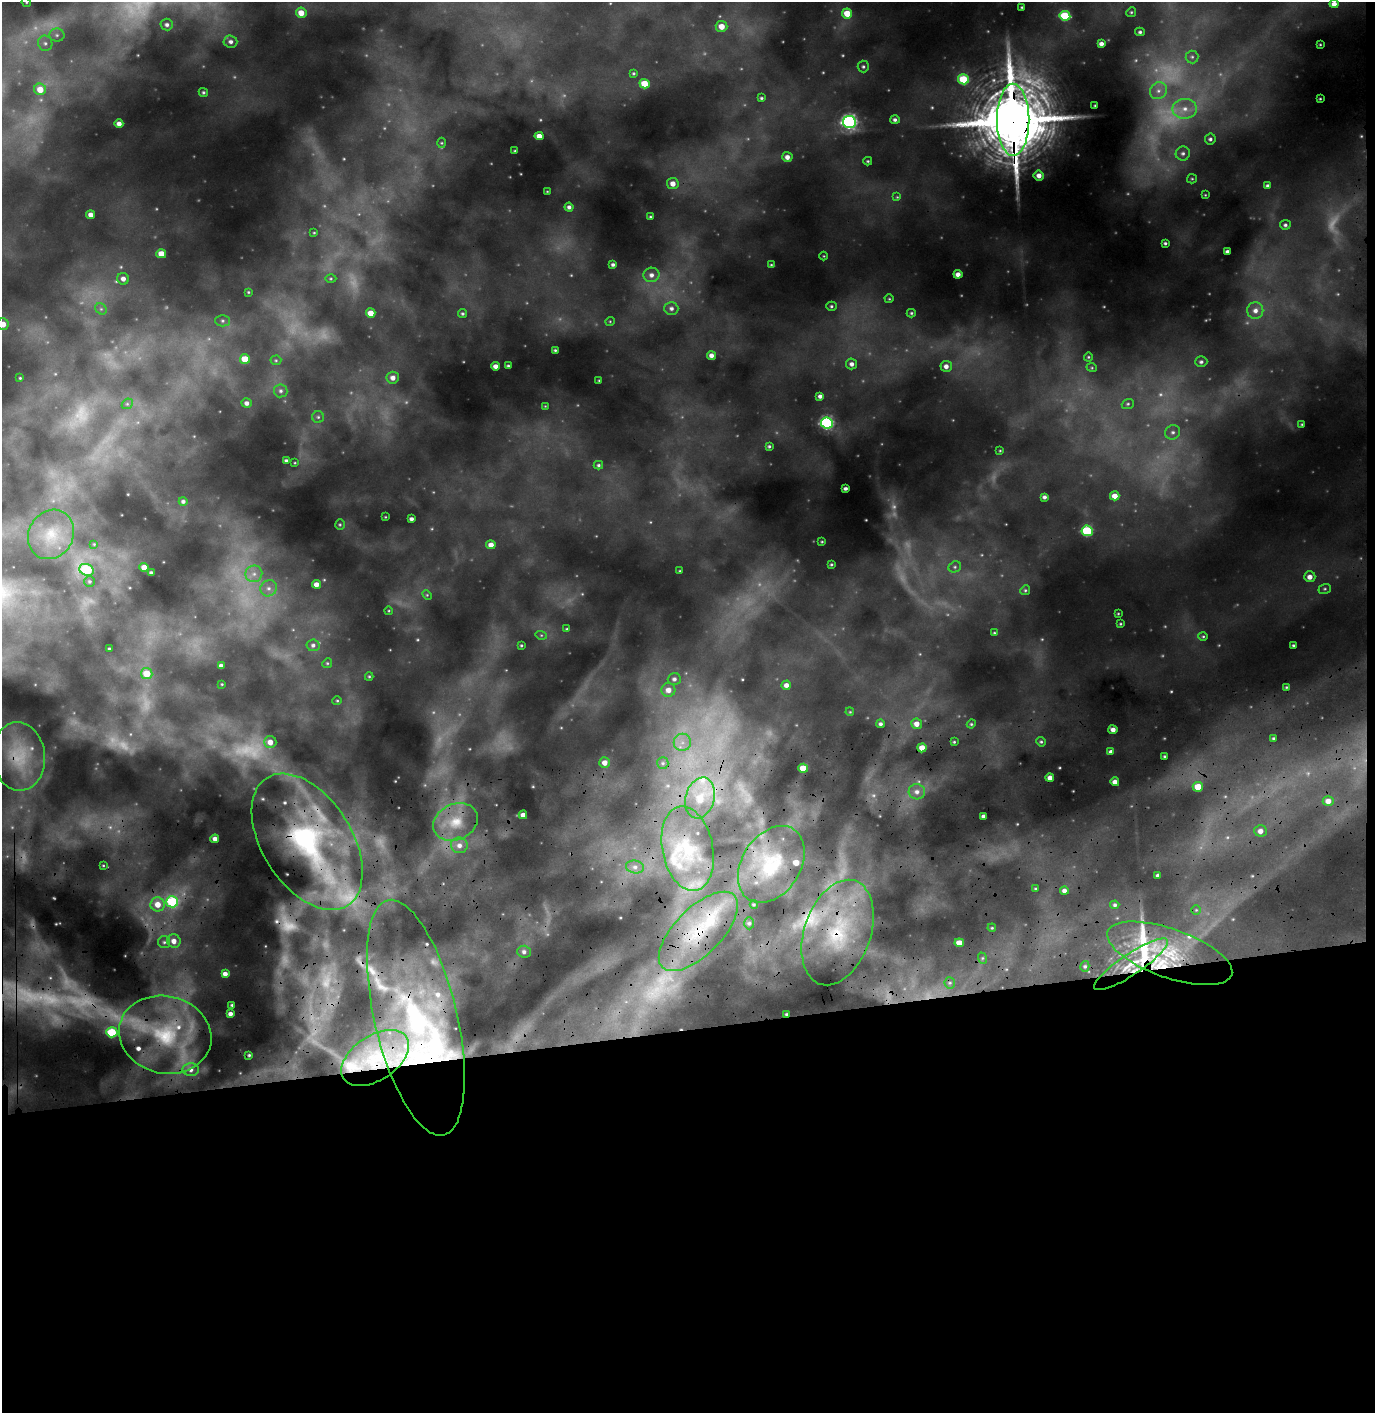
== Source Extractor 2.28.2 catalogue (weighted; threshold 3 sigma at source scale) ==
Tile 9 of 3 x 3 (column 3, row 3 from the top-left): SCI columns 2907-4279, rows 562-1972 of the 4545 x 5356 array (HDU 1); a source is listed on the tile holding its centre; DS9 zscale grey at full resolution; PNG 1377 x 1415 px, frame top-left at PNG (2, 2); each listed source drawn as its Kron ellipse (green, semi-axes under 4 px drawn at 4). Shown black and unused: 28% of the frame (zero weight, under 3 of 4 exposures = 24% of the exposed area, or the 3 px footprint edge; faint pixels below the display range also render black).
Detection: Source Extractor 2.28.2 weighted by HDU 2 'WHT'; one run over the whole footprint, this tile lists its part. Background 0.229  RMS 0.03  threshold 0.136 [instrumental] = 3 sigma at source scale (4.5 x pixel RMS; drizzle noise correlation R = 1.50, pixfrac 1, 0.05/0.05 arcsec/px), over >= 5 px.
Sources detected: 264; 28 too faint to see at this stretch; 1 inside a brighter object's white glare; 2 cosmic-ray / hot-pixel residue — neither listed nor drawn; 20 inside a brighter listed object's ellipse — not listed separately; the other 213 listed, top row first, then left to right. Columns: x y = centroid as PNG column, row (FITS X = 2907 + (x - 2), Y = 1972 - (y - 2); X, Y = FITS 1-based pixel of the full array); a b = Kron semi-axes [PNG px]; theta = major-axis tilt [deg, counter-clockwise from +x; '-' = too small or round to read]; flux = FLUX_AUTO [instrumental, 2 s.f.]
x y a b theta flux
26 2 5 4 - 3.5
1334 4 4 4 - 17
1022 7 3 2 - 2.6
1131 12 5 4 - 4
301 13 5 5 - 34
847 13 5 5 - 55
1065 16 5 5 - 130
167 25 6 6 - 9
722 26 6 5 - 35
1140 32 5 4 - 6.1
57 35 8 6 0 10
230 42 7 6 - 10
45 43 8 7 - 12
1101 44 4 4 - 12
1320 44 3 2 - 1.9
1192 57 6 6 - 7.6
863 67 6 5 - 5.7
633 73 4 4 - 3.5
963 79 5 5 - 130
645 84 5 4 - 65
40 89 6 5 - 34
1158 91 9 8 - 18
203 92 5 4 - 4.8
761 98 4 3 - 4.2
1320 99 3 2 - 2.4
1095 105 3 2 - 2.4
1185 109 12 10 2 34
895 120 5 4 - 7.6
1013 120 36 16 -90 26000
849 122 6 6 - 690
119 124 4 4 - 15
539 136 4 4 - 25
1210 139 5 5 - 6.3
442 143 5 3 - 2.8
515 151 3 3 - 2.9
1183 153 7 7 - 10
787 157 5 5 - 16
868 161 4 3 - 3.2
1039 175 5 5 - 17
1192 179 5 4 - 3.6
673 184 6 5 - 22
1268 186 3 3 - 6.8
547 191 3 2 - 1.8
1205 195 4 3 - 2.2
897 197 4 4 - 3.6
569 207 4 4 - 7.4
91 215 4 4 - 17
650 217 3 3 - 2.8
1285 225 5 4 - 6.2
314 233 3 3 - 2.4
1165 243 4 3 - 4.6
1227 252 4 3 - 8.7
161 254 5 4 - 38
824 256 4 3 - 2.1
613 265 4 3 - 6.8
771 265 4 3 - 2.8
958 274 4 4 - 18
651 275 8 7 - 15
123 279 6 5 - 16
331 279 5 3 - 3.4
248 292 4 3 - 3.2
889 299 4 4 - 2.8
831 306 5 4 - 4.5
671 308 7 6 - 11
101 309 6 5 - 5.9
1255 311 8 8 - 18
371 313 5 4 - 31
911 313 4 4 - 3.8
462 314 4 4 - 4.8
223 321 7 5 -1 7.2
610 321 5 3 - 2.4
3 324 6 5 - 25
555 350 3 3 - 3.7
711 355 4 4 - 14
1088 357 4 4 - 3.3
245 359 5 4 - 56
276 360 5 5 - 4.2
1201 362 6 5 - 6.7
851 364 5 5 - 12
495 366 4 4 - 15
508 366 3 3 - 3.7
946 366 5 5 - 15
1092 368 5 3 - 3
20 378 3 2 - 2.4
393 378 6 6 - 16
599 380 3 2 - 2.2
281 391 7 6 - 8.2
820 396 4 4 - 9.4
247 403 5 5 - 11
127 404 6 4 43 4.9
1128 404 6 5 - 4.8
545 406 3 3 - 2.2
318 417 6 6 - 5.6
827 423 6 5 - 430
1302 424 4 3 - 2.8
1173 432 8 7 - 10
769 446 4 3 - 4.7
1000 451 3 2 - 1.9
286 460 3 3 - 5.9
295 463 3 2 - 2.1
598 465 5 4 - 4.2
845 488 4 3 - 7.9
1115 496 5 4 - 26
1044 497 4 3 - 7.4
183 501 4 4 - 7.1
385 517 3 2 - 1.9
411 519 4 4 - 8.8
340 525 5 4 - 3.8
1087 531 6 5 - 190
51 534 25 22 59 98
822 542 3 2 - 2.4
94 544 4 4 - 2.5
491 545 4 4 - 22
831 564 3 3 - 3.2
144 567 4 4 - 27
955 567 6 5 - 5.5
87 570 7 5 -23 160
680 571 4 2 - 2.1
151 573 3 3 - 5.6
254 574 8 8 - 19
1310 577 6 5 - 19
90 581 5 5 - 5.4
316 584 4 4 - 21
269 588 8 7 - 15
1325 589 6 5 - 4.7
1025 590 5 4 - 4.1
427 595 5 4 - 3.3
389 611 4 3 - 2.6
1118 614 4 2 - 2.2
1120 624 3 3 - 2.8
567 629 4 3 - 3.2
994 633 3 3 - 2.8
541 635 6 3 -17 3.4
1203 636 5 4 - 3.5
313 645 6 5 - 8.3
521 645 3 3 - 3.1
1293 645 3 3 - 3.5
109 649 3 2 - 3
327 663 5 4 - 3.7
221 666 4 4 - 13
147 674 6 5 - 54
369 676 4 4 - 3.5
674 679 6 6 - 8.4
222 684 3 2 - 2.1
786 685 5 4 - 14
1286 687 4 4 - 3
668 690 7 7 - 22
337 701 5 4 - 3.6
850 712 4 3 - 2.4
880 724 4 4 - 7.6
917 724 5 5 - 23
971 724 4 4 - 3.6
1113 730 4 4 - 17
1274 738 3 3 - 4.3
270 742 6 6 - 27
682 742 9 8 - 23
954 742 3 3 - 3.2
1041 742 5 4 - 4.7
922 748 4 4 - 38
1111 752 4 3 - 9.7
19 756 34 26 -84 130
1164 756 3 3 - 3.7
605 763 5 5 - 21
663 763 6 5 - 7.7
803 768 5 4 - 57
1050 778 4 4 - 17
1115 782 4 4 - 16
1198 787 5 5 - 59
917 792 8 7 - 16
700 798 21 14 74 77
1328 801 5 5 - 23
523 815 4 4 - 17
984 816 4 4 - 12
456 822 23 18 24 95
1260 831 6 5 - 19
215 839 4 4 - 16
307 842 76 45 -58 630
459 845 8 8 - 20
688 848 43 25 -79 210
771 864 42 29 57 180
103 865 3 2 - 2.3
635 867 9 6 -9 15
1158 875 4 3 - 8.5
1035 889 4 3 - 3.2
1064 890 4 4 - 12
172 902 6 5 - 220
158 904 7 7 - 37
754 904 4 4 - 3.6
1115 905 4 4 - 6.1
1196 910 5 4 - 4.1
749 923 6 5 - 6.4
992 928 4 3 - 2.9
698 931 51 23 45 240
838 933 55 33 71 320
174 941 7 6 - 27
164 942 6 6 - 8.6
959 943 5 4 - 40
524 952 6 6 - 10
1170 953 66 24 -19 290
982 958 6 4 -72 4.3
1131 964 43 10 34 120
1085 966 5 4 - 5.1
225 974 4 4 - 16
950 983 6 5 - 6
232 1005 3 3 - 3.8
230 1014 4 4 - 12
787 1014 3 2 - 3.8
416 1018 121 41 -77 810
112 1032 5 5 - 150
165 1035 46 38 -13 410
249 1055 3 3 - 3.1
375 1058 38 22 33 220
191 1070 8 6 -1 17
Overlapping masked pixels (flux is a lower limit): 12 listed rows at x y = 1013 120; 19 756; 307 842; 688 848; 771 864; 698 931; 838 933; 787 1014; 416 1018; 165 1035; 375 1058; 191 1070
Isophote crosses this tile's border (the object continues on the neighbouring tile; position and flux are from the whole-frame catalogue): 2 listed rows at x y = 26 2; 3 324